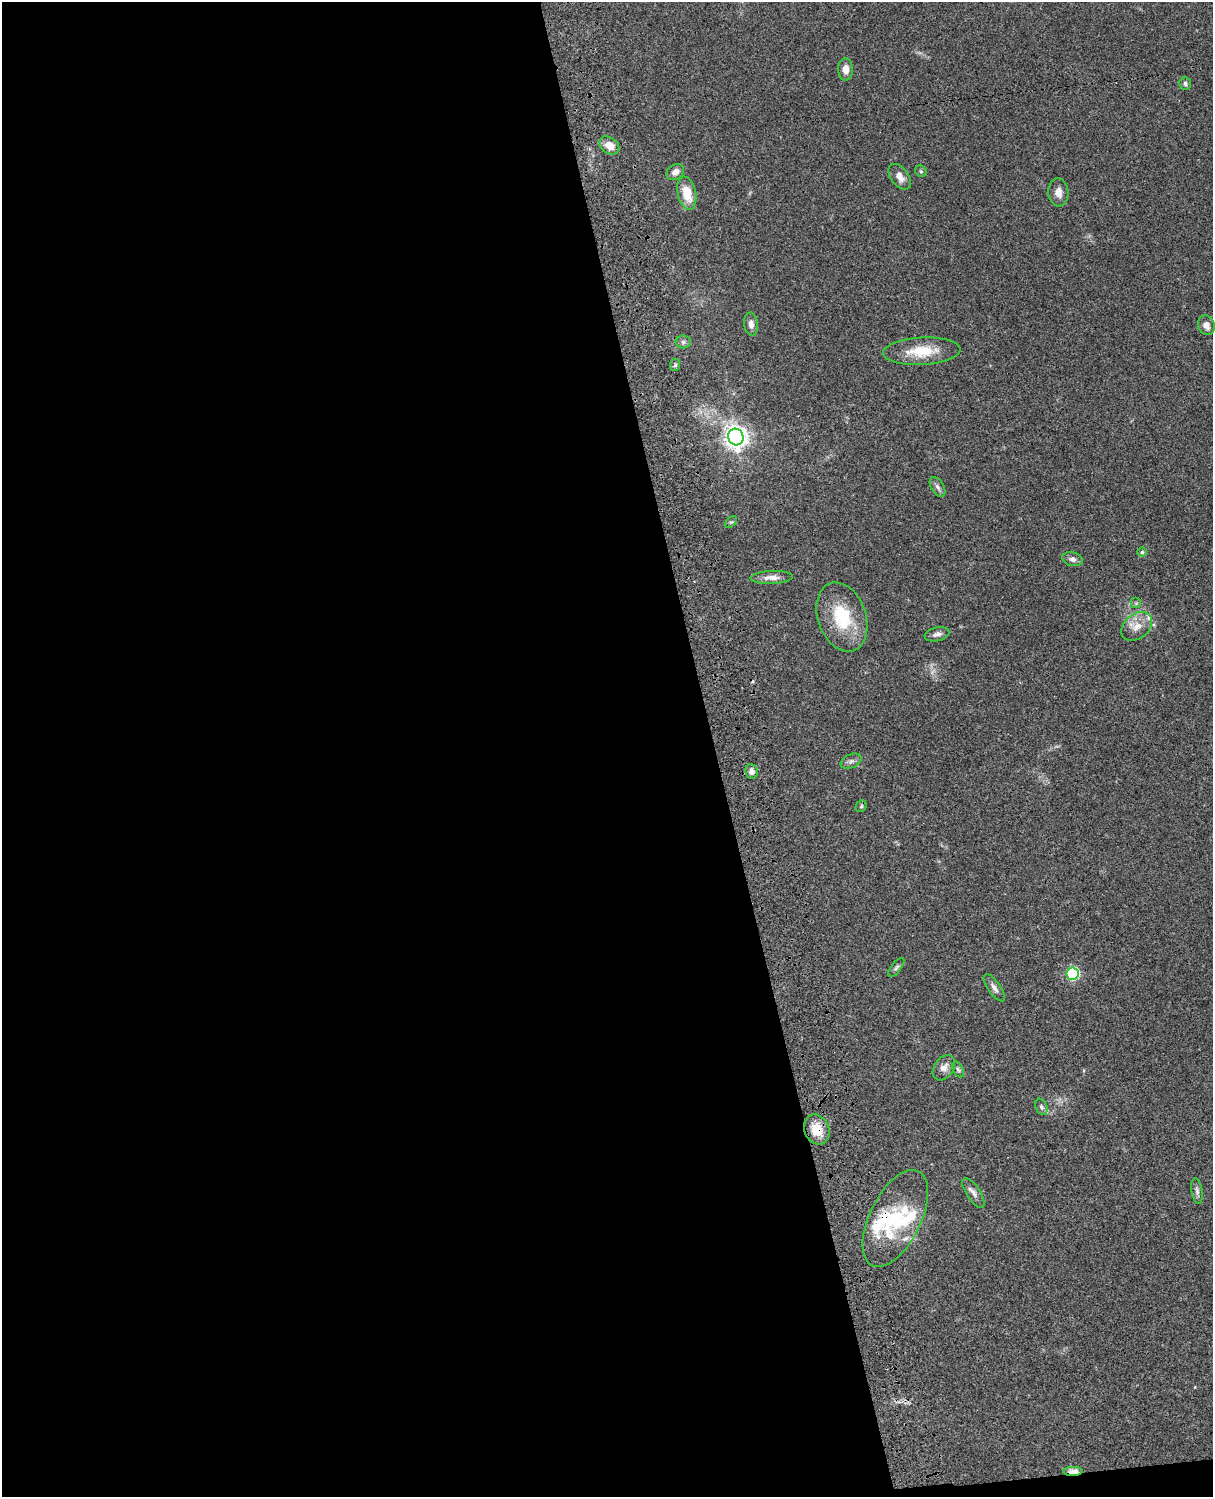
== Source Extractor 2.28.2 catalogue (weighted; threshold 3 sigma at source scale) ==
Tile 9 of 4 x 3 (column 1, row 3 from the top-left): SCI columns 122-1332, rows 278-1772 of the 5084 x 4925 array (HDU 1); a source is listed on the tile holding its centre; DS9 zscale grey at full resolution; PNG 1215 x 1499 px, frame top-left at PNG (2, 2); each listed source drawn as its Kron ellipse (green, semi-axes under 4 px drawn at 4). Shown black and unused: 59% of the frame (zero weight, under 3 of 4 exposures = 6% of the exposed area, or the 3 px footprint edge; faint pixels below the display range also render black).
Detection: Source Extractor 2.28.2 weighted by HDU 2 'WHT'; one run over the whole footprint, this tile lists its part. Background 0.0756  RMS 0.0058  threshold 0.0261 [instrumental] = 3 sigma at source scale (4.5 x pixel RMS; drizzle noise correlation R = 1.50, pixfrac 1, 0.05/0.05 arcsec/px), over >= 5 px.
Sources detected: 44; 1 too faint to see at this stretch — neither listed nor drawn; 6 inside a brighter listed object's ellipse — not listed separately; the other 37 listed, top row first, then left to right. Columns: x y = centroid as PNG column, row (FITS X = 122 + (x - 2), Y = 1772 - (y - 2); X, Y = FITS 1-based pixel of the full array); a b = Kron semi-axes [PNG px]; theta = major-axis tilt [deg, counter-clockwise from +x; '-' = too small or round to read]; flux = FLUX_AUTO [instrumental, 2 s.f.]
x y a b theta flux
845 69 11 7 90 4.6
1185 84 6 6 - 1.3
609 145 11 8 -36 6.2
921 171 6 5 - 0.89
675 172 9 7 38 3.6
900 177 14 8 -52 4.4
1058 192 14 10 -86 4.1
687 193 17 9 -76 12
751 324 11 7 -82 3.5
1206 325 10 8 -67 3.2
683 342 7 6 - 1.6
922 351 39 13 3 17
675 365 6 5 - 1.1
736 437 8 7 - 440
937 487 11 6 -58 1.9
731 522 7 4 42 0.82
1142 552 5 5 - 0.94
1072 559 10 7 -13 2.3
772 577 21 6 2 4.5
1136 603 5 5 - 1
842 617 35 24 -71 29
1137 626 17 12 40 7
937 634 13 6 12 2.6
851 761 11 6 23 2
752 771 7 6 - 2.4
861 806 6 5 - 0.86
896 968 11 5 52 1.4
1073 974 6 6 - 56
994 988 16 6 -55 3
944 1068 14 9 55 4.1
958 1069 8 5 -62 1.4
1041 1107 8 5 -67 1.4
817 1129 15 12 -67 12
1197 1191 13 5 -81 2.1
973 1193 17 7 -57 3.2
895 1218 53 25 64 38
1073 1471 9 4 1 7.7
Overlapping masked pixels (flux is a lower limit): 2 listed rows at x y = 817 1129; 1073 1471